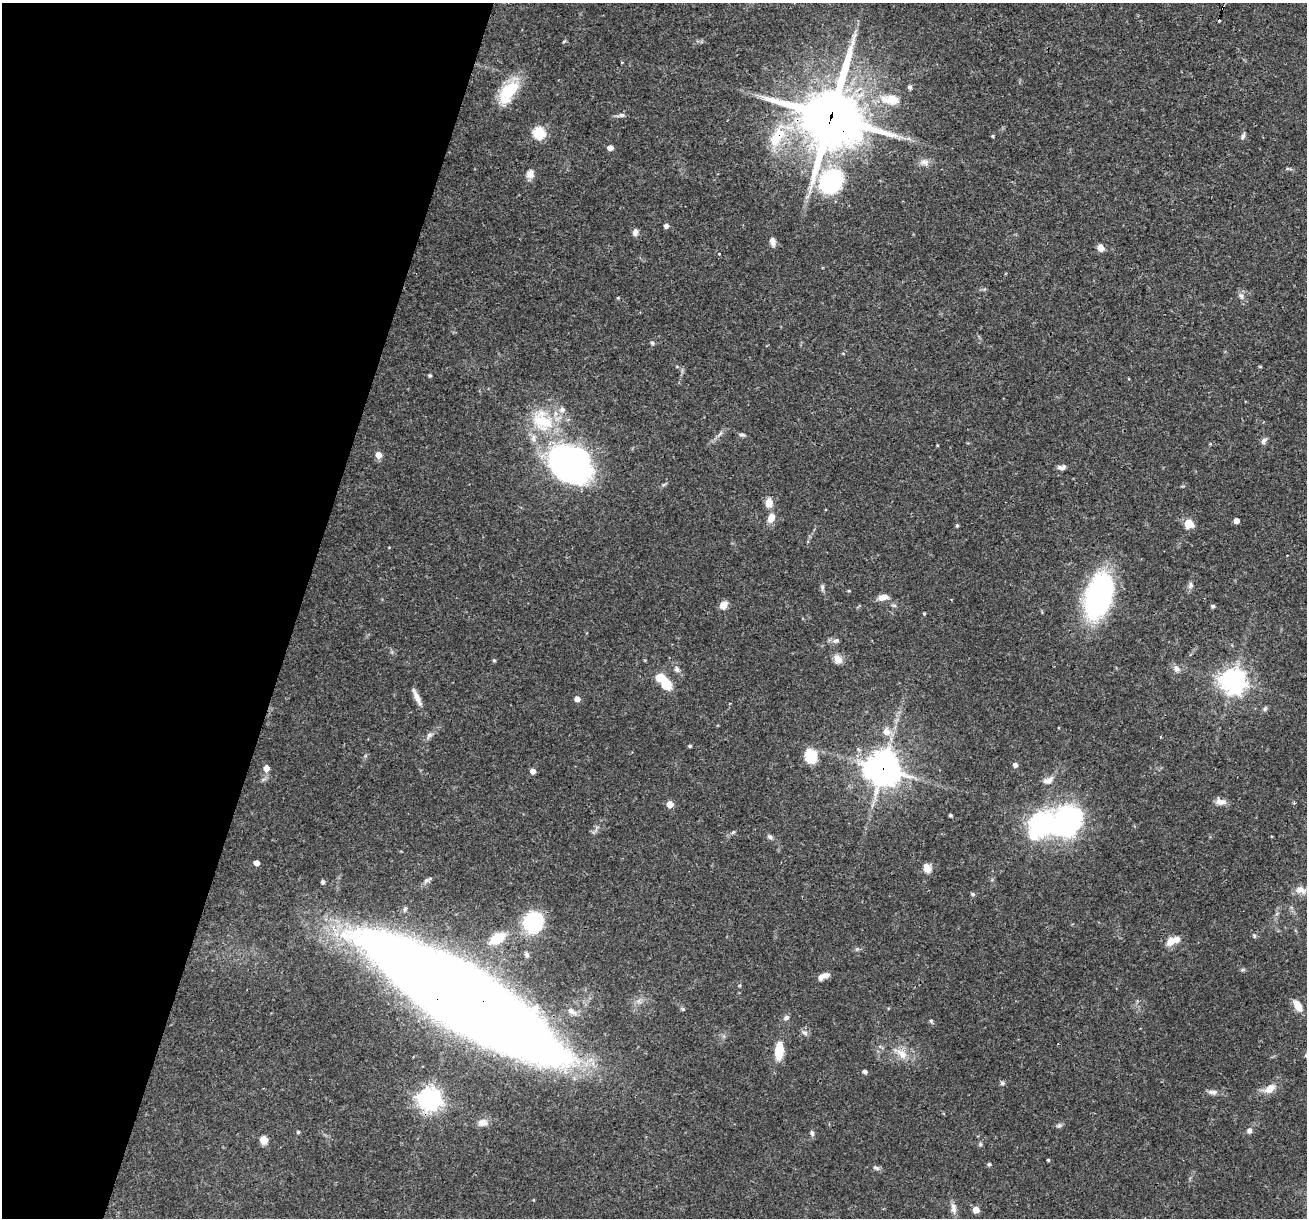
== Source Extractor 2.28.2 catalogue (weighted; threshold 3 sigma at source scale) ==
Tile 9 of 4 x 4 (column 1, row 3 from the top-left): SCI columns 1-1305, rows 1466-2681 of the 5220 x 5236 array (HDU 1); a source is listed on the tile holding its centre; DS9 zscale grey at full resolution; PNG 1309 x 1220 px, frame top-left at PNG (2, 3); no overlay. Shown black and unused: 23% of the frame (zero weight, under 3 of 4 exposures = <1% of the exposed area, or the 3 px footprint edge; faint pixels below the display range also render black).
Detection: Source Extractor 2.28.2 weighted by HDU 2 'WHT'; one run over the whole footprint, this tile lists its part. Background 0.0571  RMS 0.0033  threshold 0.0146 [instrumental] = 3 sigma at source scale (4.5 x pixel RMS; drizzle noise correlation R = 1.50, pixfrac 1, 0.05/0.05 arcsec/px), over >= 5 px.
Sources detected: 121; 3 inside a brighter object's white glare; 1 cosmic-ray / hot-pixel residue — not listed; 3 inside a brighter listed object's ellipse — not listed separately; the other 114 listed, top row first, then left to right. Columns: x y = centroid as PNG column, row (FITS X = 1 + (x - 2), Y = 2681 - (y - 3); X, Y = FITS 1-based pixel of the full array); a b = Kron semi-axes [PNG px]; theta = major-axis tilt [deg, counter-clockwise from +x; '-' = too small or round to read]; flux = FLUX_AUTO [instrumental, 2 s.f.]
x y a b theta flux
1223 7 5 3 - 0.39
564 41 5 3 - 0.34
622 62 4 2 - 0.21
910 87 6 5 - 0.68
508 92 33 16 53 12
891 100 26 13 -6 6.8
622 115 8 5 -1 0.9
831 117 24 22 81 1600
539 133 6 6 - 33
993 136 4 3 - 0.37
1243 136 10 5 65 0.81
777 137 34 17 60 12
610 148 5 4 - 2.3
925 162 12 9 -16 2
530 174 12 10 74 1.9
831 182 22 19 51 39
666 226 4 4 - 1.5
635 232 8 6 78 1.5
773 242 11 7 -76 1.6
1101 248 8 7 - 1.9
719 254 3 3 - 0.52
1241 296 10 6 -55 1.2
618 298 5 3 - 0.31
652 343 6 5 - 0.61
843 353 5 3 - 0.26
1260 367 5 3 - 0.27
430 376 4 3 - 0.57
542 421 35 25 -49 19
720 434 9 3 45 0.76
742 435 8 5 -5 0.66
1264 441 9 6 50 1.1
378 455 5 5 - 3.4
568 463 38 31 -29 130
1062 467 10 5 6 1.3
769 503 8 7 - 4.1
771 518 11 7 66 3
1236 521 4 4 - 2.4
1189 524 5 5 - 13
957 525 5 4 - 0.4
1190 585 9 7 79 1
822 587 8 5 -82 0.78
849 591 4 3 - 0.32
1099 596 34 18 72 80
883 597 13 7 13 2.3
723 605 9 7 52 2.4
1213 606 4 4 - 0.77
924 613 4 3 - 0.39
836 641 10 6 19 1.1
838 659 11 8 -50 2.7
494 660 5 4 - 0.49
677 669 9 7 -83 1.1
1177 669 10 8 -49 1.5
1233 681 9 9 - 250
665 683 15 10 -61 8.3
417 697 24 6 -65 2.6
577 699 5 5 - 1.9
1265 709 8 5 63 0.6
886 731 10 9 - 2.7
429 735 11 7 51 1.2
1161 737 4 2 - 0.32
690 746 4 3 - 0.48
811 756 12 10 -73 9.9
1015 765 4 4 - 1.5
266 768 5 5 - 2.6
883 769 12 11 - 560
533 771 5 4 - 2
1048 780 15 8 23 2.3
1220 802 14 9 -16 2
1294 803 3 3 - 0.43
670 804 5 5 - 3.8
950 815 3 3 - 0.63
1067 822 72 26 6 86
1040 825 5 4 - 110
733 832 6 4 70 0.41
770 837 8 5 -29 0.83
257 863 4 4 - 2.2
927 868 11 8 -70 2.5
427 880 12 5 28 0.97
323 882 4 4 - 0.75
1301 890 16 10 -20 3
972 894 6 5 - 0.47
533 922 22 20 60 21
1254 936 7 4 -70 0.49
497 938 13 8 29 9.7
1171 941 14 10 53 2.8
857 949 6 5 - 0.59
527 955 8 5 -88 0.76
823 976 13 6 27 2.2
462 998 156 38 -32 1300
1298 1006 13 7 -60 4.2
683 1009 5 5 - 0.46
572 1011 13 7 -31 1.8
786 1017 8 6 32 0.93
931 1021 6 4 -49 0.45
805 1033 8 6 -17 0.96
779 1051 18 8 85 8.3
902 1054 18 10 -44 4
865 1071 4 4 - 1.1
1002 1083 5 5 - 0.83
1269 1089 14 8 30 3.8
1213 1092 13 6 -3 1.4
430 1099 8 7 - 240
483 1123 12 9 6 2.1
1059 1125 8 5 17 0.67
1249 1131 8 6 72 1.2
298 1132 4 4 - 0.46
812 1133 7 5 -75 0.8
264 1140 10 9 - 2.3
980 1144 6 5 - 0.49
1048 1160 3 3 - 0.37
989 1164 4 4 - 0.64
876 1168 10 5 -26 0.86
953 1208 16 7 -81 1.9
976 1210 5 5 - 4
Overlapping masked pixels (flux is a lower limit): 5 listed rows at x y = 1223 7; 831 117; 777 137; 883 769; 462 998